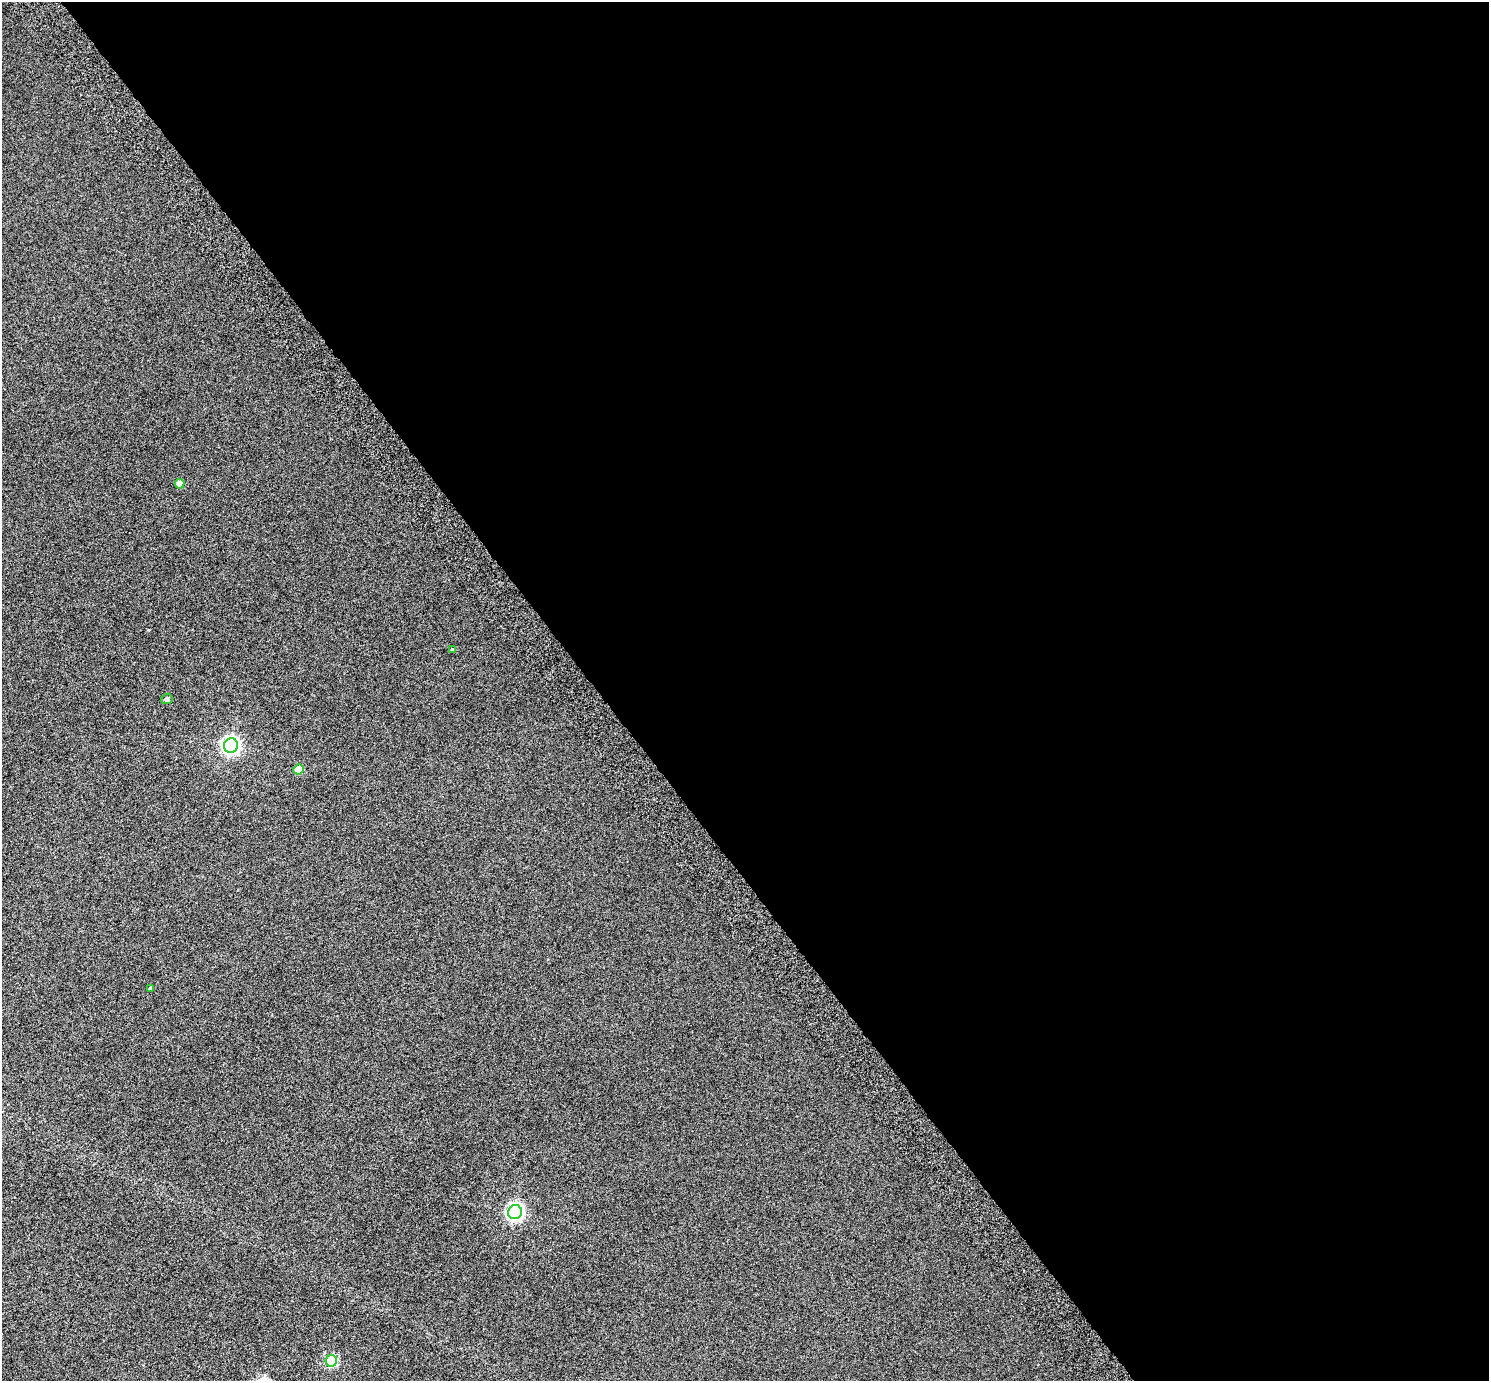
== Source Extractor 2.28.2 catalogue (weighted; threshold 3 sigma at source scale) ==
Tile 8 of 4 x 4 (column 4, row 2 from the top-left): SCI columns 4526-6012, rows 2973-4351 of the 6078 x 6006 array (HDU 1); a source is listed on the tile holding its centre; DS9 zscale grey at full resolution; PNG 1491 x 1383 px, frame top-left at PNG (2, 2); each listed source drawn as its Kron ellipse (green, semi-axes under 4 px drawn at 4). Shown black and unused: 60% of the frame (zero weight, under 6 of 12 exposures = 4% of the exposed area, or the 3 px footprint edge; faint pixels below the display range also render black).
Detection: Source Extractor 2.28.2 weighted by HDU 2 'WHT'; one run over the whole footprint, this tile lists its part. Background 8.45e-05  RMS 0.003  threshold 0.0121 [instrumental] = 3 sigma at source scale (4.09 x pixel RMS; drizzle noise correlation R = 1.36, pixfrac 0.8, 0.0396/0.0396 arcsec/px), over >= 5 px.
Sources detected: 8; all 8 listed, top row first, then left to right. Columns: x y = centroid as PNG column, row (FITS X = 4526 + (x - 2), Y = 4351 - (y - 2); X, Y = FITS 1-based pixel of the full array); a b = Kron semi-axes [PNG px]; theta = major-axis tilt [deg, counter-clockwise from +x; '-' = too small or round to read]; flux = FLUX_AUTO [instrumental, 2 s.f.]
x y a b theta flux
180 484 5 4 - 3.5
452 649 3 3 - 0.26
167 699 5 5 - 0.83
231 746 7 7 - 93
298 769 5 5 - 5.9
151 988 4 3 - 0.41
515 1212 7 6 - 86
331 1361 6 5 - 21